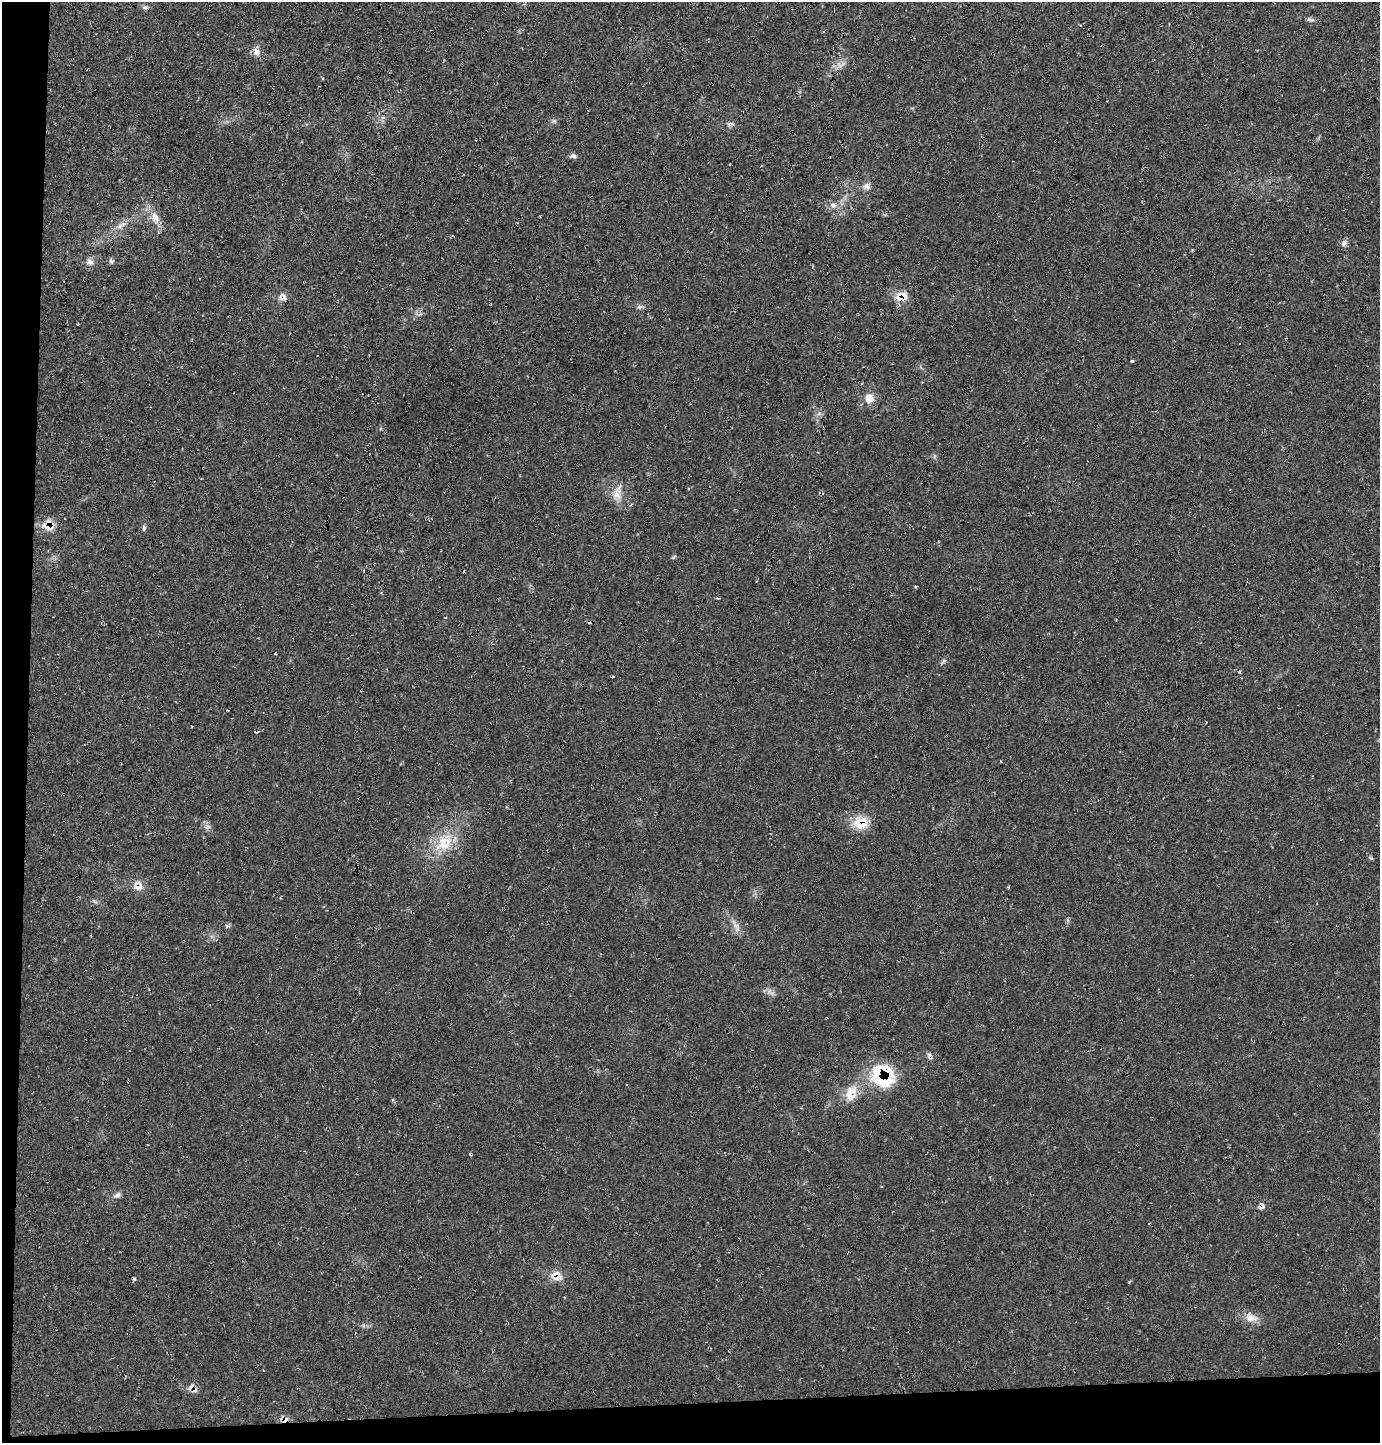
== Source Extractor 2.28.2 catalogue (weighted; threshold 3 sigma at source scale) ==
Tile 7 of 3 x 3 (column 1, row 3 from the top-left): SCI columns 93-1470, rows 1-1441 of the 4309 x 4326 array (HDU 1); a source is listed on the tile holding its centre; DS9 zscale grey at full resolution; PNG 1382 x 1445 px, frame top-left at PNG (2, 2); no overlay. Shown black and unused: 5% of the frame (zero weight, under 2 of 3 exposures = <1% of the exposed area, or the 3 px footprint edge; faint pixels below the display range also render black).
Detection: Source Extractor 2.28.2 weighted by HDU 2 'WHT'; one run over the whole footprint, this tile lists its part. Background 0.0209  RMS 0.0061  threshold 0.0273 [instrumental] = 3 sigma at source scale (4.5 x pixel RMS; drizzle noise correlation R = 1.50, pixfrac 1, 0.05/0.05 arcsec/px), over >= 5 px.
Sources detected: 48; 5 cosmic-ray / hot-pixel residue — not listed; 4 inside a brighter listed object's ellipse — not listed separately; the other 39 listed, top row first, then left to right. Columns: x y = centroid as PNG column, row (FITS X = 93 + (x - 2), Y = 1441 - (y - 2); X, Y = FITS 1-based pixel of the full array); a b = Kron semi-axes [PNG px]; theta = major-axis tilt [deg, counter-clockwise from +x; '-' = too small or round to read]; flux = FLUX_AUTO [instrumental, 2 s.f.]
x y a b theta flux
145 7 8 5 -9 1.5
1310 19 9 5 -13 1.5
257 52 13 9 -70 3.6
554 121 7 5 -44 1.2
728 124 6 4 70 1
573 156 10 6 -1 1.6
866 186 11 9 -14 3.3
833 205 8 8 - 2.8
155 217 15 10 -60 6.1
123 224 11 5 19 2.6
1344 243 10 6 74 1.9
90 262 10 9 - 3
903 295 17 9 -24 6.1
282 297 11 10 - 3.7
640 307 11 5 6 1.7
1132 360 3 3 - 1
869 398 14 13 - 6.4
617 493 24 11 77 8
48 526 12 11 - 10
144 527 8 4 86 1.2
943 661 10 4 50 1.3
1239 672 5 3 - 0.59
861 823 20 17 -7 13
207 826 8 6 -44 2.1
444 843 31 21 47 23
1371 858 6 4 -43 0.82
139 887 14 9 31 5
736 925 17 6 -52 4.1
227 926 6 4 -71 0.86
769 991 7 4 72 1.4
929 1055 7 4 -2 1.4
882 1078 32 20 -43 28
851 1092 22 13 43 12
118 1195 12 6 26 2.4
1262 1205 9 5 -47 1.6
557 1276 16 13 -21 6.9
133 1279 5 4 - 0.85
1251 1318 19 11 -15 6.7
190 1387 12 4 55 2.3
Overlapping masked pixels (flux is a lower limit): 10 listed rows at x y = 903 295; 282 297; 48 526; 861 823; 139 887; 882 1078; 851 1092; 1262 1205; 557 1276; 190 1387
Unlisted compact peaks at least as high as the median listed source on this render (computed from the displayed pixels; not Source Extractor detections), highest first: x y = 111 261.